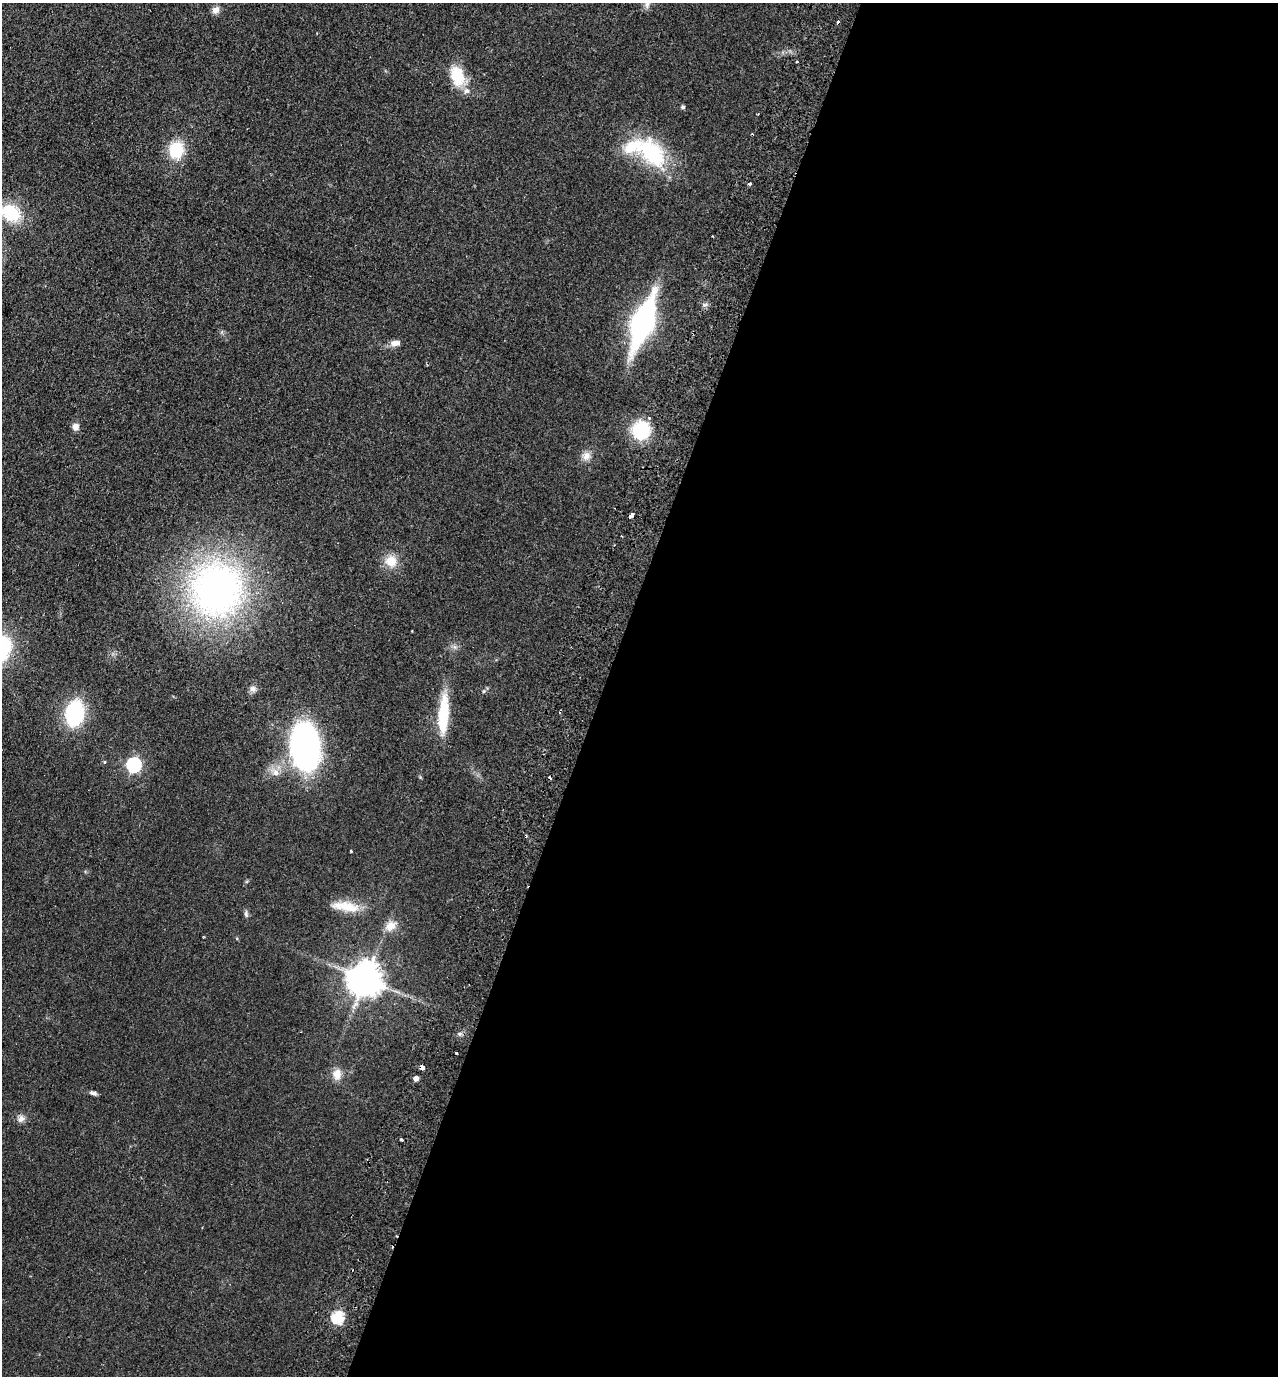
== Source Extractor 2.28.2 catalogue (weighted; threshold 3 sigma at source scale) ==
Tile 12 of 4 x 4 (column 4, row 3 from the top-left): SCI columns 4151-5426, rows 1400-2773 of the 5619 x 5546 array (HDU 1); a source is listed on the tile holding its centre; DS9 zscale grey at full resolution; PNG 1280 x 1378 px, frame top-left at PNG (2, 3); no overlay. Shown black and unused: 53% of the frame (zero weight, under 2 of 3 exposures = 3% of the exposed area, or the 3 px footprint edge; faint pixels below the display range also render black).
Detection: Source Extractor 2.28.2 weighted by HDU 2 'WHT'; one run over the whole footprint, this tile lists its part. Background 0.0955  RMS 0.011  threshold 0.0473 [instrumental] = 3 sigma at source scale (4.5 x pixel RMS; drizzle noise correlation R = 1.50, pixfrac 1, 0.05/0.05 arcsec/px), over >= 5 px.
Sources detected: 44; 3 cosmic-ray / hot-pixel residue — not listed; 2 inside a brighter listed object's ellipse — not listed separately; the other 39 listed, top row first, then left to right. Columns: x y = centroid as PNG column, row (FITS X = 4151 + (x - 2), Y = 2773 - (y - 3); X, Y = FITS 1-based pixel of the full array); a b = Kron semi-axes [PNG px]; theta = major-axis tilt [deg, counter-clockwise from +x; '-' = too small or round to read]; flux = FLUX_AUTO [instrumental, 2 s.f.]
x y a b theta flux
647 3 15 7 78 6.2
216 10 10 8 35 5.6
797 61 3 2 - 1.7
457 75 23 15 -75 33
683 107 5 5 - 1.8
176 150 20 17 78 33
652 153 45 26 -53 83
749 184 4 3 - 3.9
11 213 25 18 -28 45
643 322 36 12 70 320
395 343 14 8 6 6
649 418 4 4 - 1.6
75 427 8 7 - 6.1
641 430 14 14 - 63
586 456 12 9 44 7.1
631 516 5 3 - 13
391 561 14 13 - 16
216 589 60 55 80 400
253 689 9 8 - 3.9
484 691 6 3 71 1.4
559 712 3 2 - 1.3
75 713 18 12 80 110
443 714 48 11 86 45
305 747 26 16 -84 470
104 762 4 4 - 1.1
134 765 6 6 - 190
276 773 10 8 -48 6.5
351 851 3 2 - 0.83
346 906 39 11 -10 23
246 914 9 5 -74 2.3
391 926 16 12 35 11
365 979 10 10 - 2200
422 1067 4 4 - 11
337 1074 14 11 79 9.9
416 1078 5 4 - 5.6
94 1093 10 5 -14 2.8
21 1118 11 8 48 4.9
401 1140 3 3 - 8.2
337 1317 6 6 - 100
Overlapping masked pixels (flux is a lower limit): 2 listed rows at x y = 631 516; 422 1067
Isophote crosses this tile's border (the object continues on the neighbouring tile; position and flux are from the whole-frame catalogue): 2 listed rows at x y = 647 3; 11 213